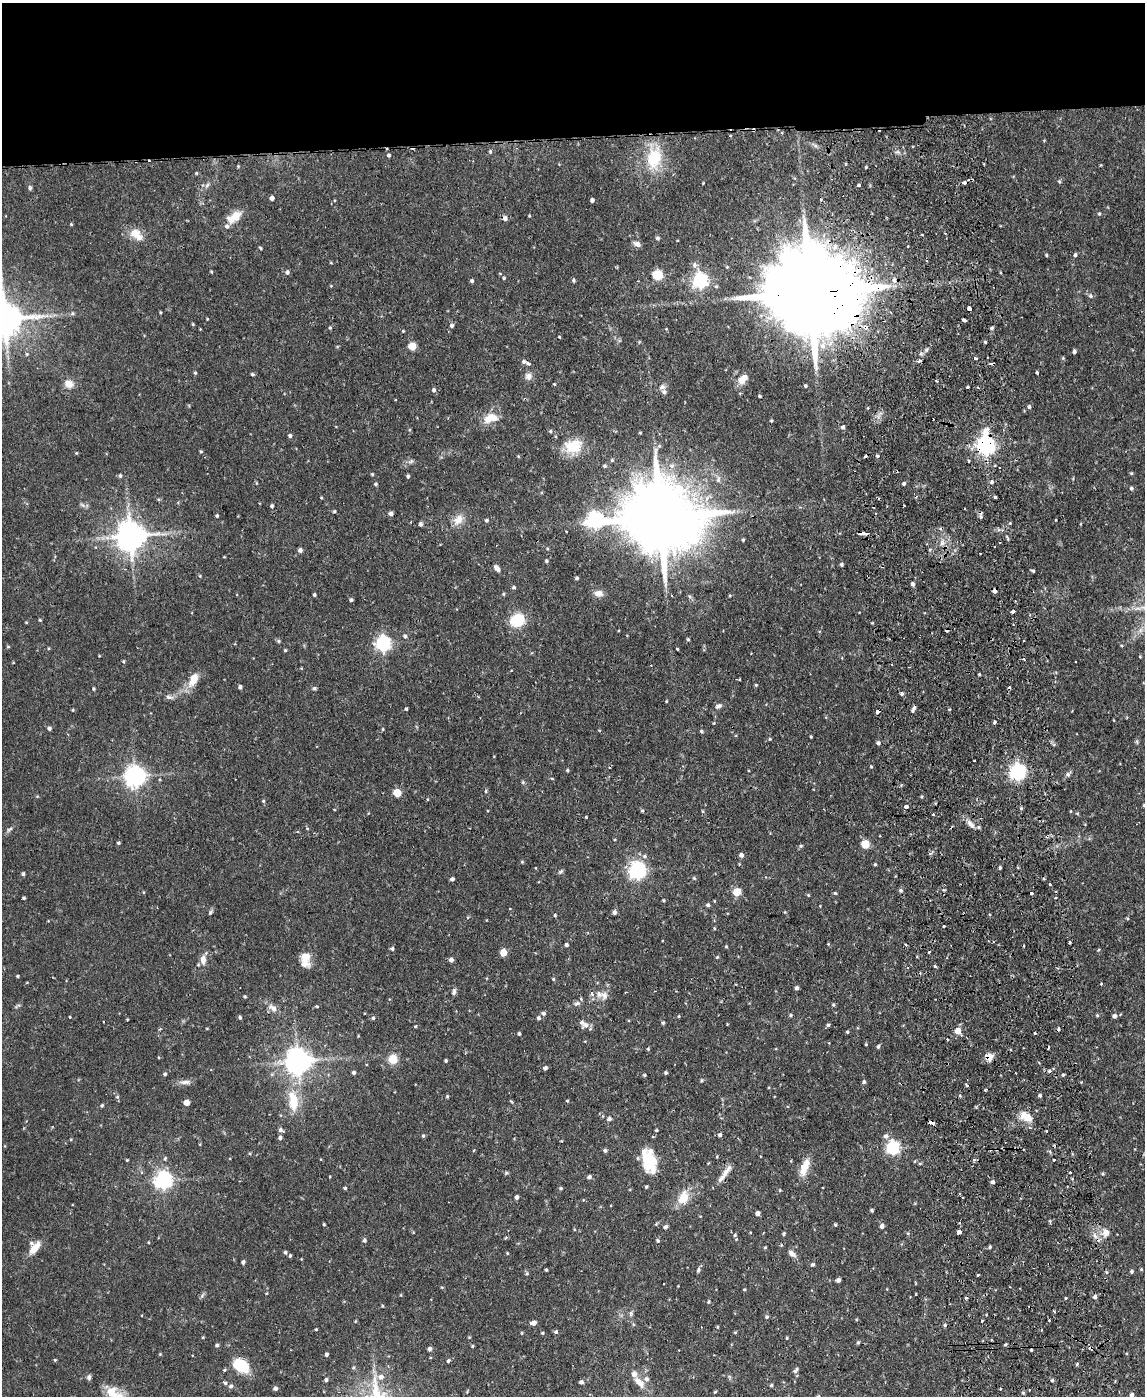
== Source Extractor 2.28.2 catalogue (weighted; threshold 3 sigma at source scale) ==
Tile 2 of 4 x 3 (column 2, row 1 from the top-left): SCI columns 1200-2342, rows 3035-4428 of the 4686 x 4567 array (HDU 1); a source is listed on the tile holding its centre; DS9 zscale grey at full resolution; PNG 1147 x 1398 px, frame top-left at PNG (2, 3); no overlay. Shown black and unused: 10% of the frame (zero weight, under 2 of 3 exposures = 3% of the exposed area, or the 3 px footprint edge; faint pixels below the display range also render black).
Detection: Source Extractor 2.28.2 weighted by HDU 2 'WHT'; one run over the whole footprint, this tile lists its part. Background 0.0867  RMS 0.0062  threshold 0.0277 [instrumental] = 3 sigma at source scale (4.5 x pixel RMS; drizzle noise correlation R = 1.50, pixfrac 1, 0.05/0.05 arcsec/px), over >= 5 px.
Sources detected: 435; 26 cosmic-ray / hot-pixel residue — not listed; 11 inside a brighter listed object's ellipse — not listed separately; the other 398 listed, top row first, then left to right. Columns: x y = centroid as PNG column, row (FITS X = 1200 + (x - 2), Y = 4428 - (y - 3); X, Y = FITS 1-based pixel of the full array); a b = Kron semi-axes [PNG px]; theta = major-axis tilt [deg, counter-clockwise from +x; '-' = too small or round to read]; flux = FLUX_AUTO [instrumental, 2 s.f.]
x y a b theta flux
490 151 5 4 - 0.91
389 155 4 4 - 1.3
654 158 35 20 86 26
238 166 4 4 - 0.54
866 167 3 3 - 0.63
196 173 5 3 - 0.53
965 182 5 3 - 5.2
1059 182 5 4 - 0.86
207 185 7 4 46 1.4
859 185 3 3 - 3.3
30 188 5 5 - 1.3
272 198 4 4 - 2.2
592 200 4 4 - 1.7
1099 214 5 4 - 0.77
529 216 4 3 - 0.52
234 217 19 10 35 9.5
505 218 6 5 - 2.4
71 224 4 3 - 0.61
136 234 19 11 -40 8.9
922 235 3 3 - 2.4
657 238 5 4 - 1.3
637 244 9 5 -25 2.8
260 248 4 3 - 0.66
1046 255 4 3 - 0.71
1075 255 4 4 - 1.1
331 263 5 3 - 0.51
694 265 7 6 - 2.1
211 272 4 3 - 0.63
287 272 6 5 - 1.5
657 275 5 5 - 40
504 278 4 4 - 0.69
574 280 5 4 - 0.95
700 280 6 6 - 180
472 281 4 4 - 1.2
810 293 42 19 2 17000
1090 296 6 6 - 1.5
969 308 3 3 - 27
160 312 4 3 - 0.56
72 313 6 5 - 1
5 319 11 10 - 1500
207 319 3 3 - 0.47
964 320 4 3 - 3.2
193 324 4 3 - 0.7
452 325 5 5 - 1.4
865 327 7 7 - 3.5
330 328 4 4 - 0.67
992 328 5 4 - 1.2
403 331 4 3 - 0.53
559 337 3 3 - 0.64
985 342 4 4 - 0.73
823 345 16 7 84 6
412 346 5 5 - 19
1074 351 4 4 - 1.3
27 354 5 4 - 0.72
975 358 4 3 - 3.2
1063 358 5 5 - 0.64
524 361 5 5 - 1.4
919 361 4 3 - 1.9
528 363 5 3 - 1.8
1037 372 3 3 - 0.91
195 373 5 4 - 0.75
252 374 4 3 - 0.93
528 376 9 9 - 3
743 379 13 7 44 5.7
69 384 11 9 -13 5.3
554 384 4 3 - 0.54
805 386 3 3 - 0.95
662 387 8 6 18 2.2
968 387 3 3 - 1.3
978 387 3 3 - 0.67
434 390 5 5 - 1.5
760 396 3 3 - 0.82
1029 407 5 5 - 1.2
491 418 19 10 14 9
771 421 4 3 - 0.67
843 427 5 4 - 1.6
409 430 5 3 - 0.6
550 431 5 4 - 0.96
640 433 3 3 - 0.53
290 436 4 4 - 1.4
986 445 8 6 -86 290
573 446 22 17 12 17
201 451 4 4 - 0.67
76 453 4 4 - 0.6
518 456 4 4 - 0.59
877 456 4 3 - 0.99
612 460 5 5 - 0.85
411 461 8 5 29 1.5
968 461 3 3 - 1.1
604 466 4 4 - 1
1131 473 4 4 - 0.7
120 476 5 4 - 0.97
408 476 4 4 - 0.95
992 482 5 5 - 1.3
375 484 5 4 - 0.84
904 484 4 4 - 1.1
1131 488 5 5 - 1.1
995 497 4 3 - 0.81
321 498 4 3 - 0.45
83 505 10 3 -40 1.1
272 506 5 4 - 1
334 511 4 3 - 0.83
391 513 5 4 - 2.1
217 515 4 4 - 0.92
661 517 27 17 0 8500
458 519 14 13 - 6.2
486 520 5 4 - 1
594 520 7 6 - 210
420 524 4 4 - 1.5
864 533 6 3 -4 19
130 536 9 9 - 1000
743 540 4 3 - 0.74
942 543 6 5 - 1.7
300 550 5 5 - 2
546 561 4 4 - 0.93
841 564 4 4 - 1.2
497 568 9 5 -55 2.6
1033 571 4 3 - 0.86
577 578 4 4 - 1
912 584 4 4 - 1.7
514 587 5 5 - 0.95
995 591 5 4 - 1.7
599 593 10 8 -3 4
503 594 4 4 - 0.69
314 595 4 3 - 0.9
351 600 4 4 - 1.1
1012 612 5 3 - 1.3
40 620 4 3 - 0.63
517 620 9 6 33 96
1140 630 7 5 89 1.8
405 636 6 5 - 1.4
688 639 4 3 - 0.87
279 641 6 4 90 0.77
1024 641 2 2 - 0.53
383 644 6 6 - 150
8 647 5 3 - 0.57
677 649 3 3 - 1.2
285 650 4 4 - 0.64
1140 657 4 3 - 0.49
1023 659 3 3 - 4.9
123 661 5 4 - 0.74
13 663 4 2 - 0.38
979 674 4 3 - 0.59
193 679 19 9 64 9
756 685 4 3 - 0.68
240 687 4 3 - 1.3
314 688 6 5 - 0.96
94 689 4 4 - 0.72
902 694 4 4 - 1.1
169 697 12 5 -13 2.1
666 701 3 3 - 0.49
718 706 9 6 22 1.9
914 708 7 4 60 1.7
406 709 3 3 - 0.91
73 710 4 3 - 0.59
878 712 4 3 - 3.2
994 722 4 3 - 1.4
714 723 4 4 - 0.54
49 728 5 4 - 1.5
383 729 5 3 - 0.55
702 731 5 4 - 0.86
811 737 3 2 - 0.52
770 739 4 4 - 0.56
1137 742 6 4 -72 0.83
878 743 5 4 - 1.3
871 767 4 4 - 0.6
567 770 4 4 - 0.8
1017 772 6 6 - 200
1068 774 10 5 44 1.7
135 776 7 7 - 410
552 778 5 3 - 0.5
523 782 6 4 72 0.69
486 791 5 3 - 0.67
397 793 5 5 - 20
263 801 5 4 - 0.74
906 807 4 3 - 6.6
1021 808 4 4 - 0.86
642 811 4 4 - 0.76
703 811 5 3 - 0.57
1071 811 4 3 - 0.45
1077 813 5 3 - 0.6
933 814 3 2 - 0.81
586 817 3 2 - 0.53
970 824 16 6 -45 3.6
9 829 10 4 35 1.4
118 843 4 3 - 0.87
865 844 5 5 - 24
801 846 5 4 - 0.88
930 853 5 5 - 1
741 855 5 5 - 2
644 856 7 5 -14 1.5
522 862 4 4 - 0.64
875 864 4 3 - 0.73
1000 868 4 3 - 0.89
637 870 6 6 - 240
561 871 7 4 40 1.1
23 874 4 4 - 1.2
694 878 5 4 - 0.71
452 879 4 4 - 1.3
1050 884 3 3 - 2.9
900 890 5 5 - 1.2
737 892 5 5 - 18
835 893 4 4 - 0.81
1031 893 3 3 - 4.5
808 895 4 4 - 0.59
1056 897 3 3 - 1.5
24 898 3 3 - 0.84
663 900 3 3 - 0.7
708 905 5 4 - 1.1
510 908 3 2 - 0.47
210 912 7 4 54 1.1
614 912 5 4 - 1.7
555 915 5 4 - 0.74
944 926 3 3 - 1.1
714 928 4 3 - 0.55
828 944 4 4 - 0.5
566 945 4 4 - 1.3
726 946 4 4 - 0.64
392 949 5 5 - 1
1098 950 4 3 - 0.57
503 952 5 5 - 12
929 952 3 3 - 0.77
717 957 4 4 - 0.63
203 960 11 7 -88 4.5
305 960 18 10 -86 7.8
451 960 5 4 - 2.3
935 966 3 3 - 2.6
17 976 3 3 - 0.68
553 979 4 3 - 0.7
1101 984 4 2 - 0.43
797 988 4 4 - 1.6
454 992 9 5 75 1.5
592 994 4 4 - 2.4
604 995 10 9 - 3.5
245 996 4 3 - 0.72
577 1003 9 5 11 1.9
833 1005 5 4 - 0.8
317 1006 4 3 - 0.79
273 1008 15 7 -40 3.9
543 1013 5 4 - 1.7
791 1015 4 4 - 0.95
1097 1015 4 4 - 0.65
679 1016 4 3 - 0.59
1114 1016 4 4 - 1.8
70 1017 3 2 - 0.7
240 1017 4 4 - 1.1
373 1018 5 4 - 1
538 1018 5 4 - 1.2
663 1023 4 4 - 0.88
727 1024 3 3 - 0.43
586 1025 11 8 15 3.3
828 1025 5 4 - 1
415 1026 4 3 - 0.61
207 1028 4 3 - 0.48
958 1031 6 5 - 6.9
847 1032 4 3 - 0.8
519 1034 4 3 - 0.94
947 1039 3 2 - 0.63
866 1044 3 3 - 0.56
878 1047 5 4 - 1
1049 1047 3 2 - 0.69
648 1049 4 4 - 0.65
989 1057 8 8 - 5.3
393 1059 10 9 - 8.2
298 1061 8 8 - 710
446 1061 3 3 - 0.88
545 1068 4 4 - 1.5
354 1072 5 4 - 1.2
666 1073 4 4 - 0.93
165 1074 4 4 - 0.98
644 1075 4 3 - 0.71
1063 1075 4 3 - 0.76
185 1082 16 6 0 3
864 1082 4 4 - 1.1
966 1085 3 3 - 1.4
1040 1095 4 4 - 1
447 1096 4 4 - 0.69
960 1096 4 3 - 0.57
117 1097 6 5 - 1
567 1101 4 3 - 0.5
186 1102 4 4 - 7
294 1102 23 12 -89 16
102 1105 5 4 - 0.8
976 1107 4 4 - 0.55
1026 1116 16 9 -33 9.1
609 1119 6 5 - 1.7
932 1123 5 3 - 5.2
280 1130 6 5 - 1.6
656 1130 4 3 - 0.71
1046 1131 2 2 - 0.65
720 1135 5 5 - 1.2
423 1136 4 4 - 0.89
653 1136 5 3 - 0.76
886 1136 7 7 - 2.1
280 1138 4 4 - 1.6
200 1144 4 3 - 0.49
892 1148 6 6 - 120
605 1150 5 4 - 1.3
165 1158 6 4 64 0.97
127 1160 3 3 - 0.54
973 1160 4 4 - 1.1
647 1163 25 18 -75 17
920 1164 5 3 - 0.64
805 1167 23 9 68 8.7
725 1172 24 6 53 5.3
506 1173 5 4 - 0.83
1070 1173 3 3 - 1.4
1103 1174 4 4 - 0.68
589 1177 4 4 - 1.6
163 1180 6 6 - 250
993 1182 5 5 - 1.3
345 1188 4 4 - 0.71
561 1188 5 4 - 0.82
780 1190 4 3 - 0.48
516 1197 4 3 - 1.7
683 1198 16 12 67 11
872 1210 3 3 - 0.98
758 1213 4 4 - 3
1050 1221 5 3 - 0.66
324 1224 3 3 - 0.55
835 1225 4 3 - 0.73
882 1226 5 4 - 2.5
665 1227 5 5 - 1.7
959 1232 4 3 - 14
908 1233 5 4 - 0.72
1106 1233 10 9 - 4.4
784 1234 4 3 - 1
735 1235 6 5 - 1
1095 1236 10 5 -54 2.5
364 1240 6 5 - 1.3
658 1240 5 5 - 1
765 1247 4 4 - 0.62
990 1247 4 3 - 0.99
34 1248 16 7 51 7.9
285 1252 5 4 - 1
507 1253 4 3 - 0.49
792 1253 12 6 -38 2.6
290 1255 4 3 - 0.89
243 1262 4 4 - 1.4
812 1264 5 4 - 0.86
546 1270 3 2 - 0.65
698 1270 7 5 70 1.3
1106 1272 5 3 - 0.64
1132 1272 4 4 - 0.9
527 1274 5 3 - 0.74
978 1275 3 3 - 1.2
838 1280 4 4 - 1.8
744 1289 4 3 - 0.59
267 1293 4 3 - 0.5
401 1295 4 3 - 0.44
1095 1297 5 5 - 1.5
1065 1298 3 3 - 1.1
708 1302 5 4 - 0.8
382 1306 4 3 - 0.48
1054 1311 4 2 - 0.52
631 1314 8 4 82 1.3
767 1317 5 5 - 1
355 1321 4 3 - 0.53
982 1321 3 3 - 1.4
533 1323 5 4 - 3.1
945 1325 4 4 - 0.88
717 1327 3 3 - 0.64
316 1329 3 3 - 0.59
556 1332 5 5 - 1.1
735 1332 5 3 - 0.52
522 1333 4 3 - 0.56
542 1333 4 3 - 0.66
787 1338 4 3 - 0.61
858 1342 5 3 - 0.91
217 1345 4 4 - 1.2
1005 1345 4 4 - 0.73
472 1346 4 3 - 0.66
430 1349 5 4 - 1.8
1031 1350 4 3 - 0.66
160 1354 4 4 - 0.5
326 1354 4 4 - 1
55 1360 4 3 - 0.57
448 1361 5 4 - 1
1077 1364 4 3 - 0.71
241 1365 18 12 -33 20
353 1368 5 3 - 0.68
224 1370 5 4 - 0.77
796 1370 8 5 52 1.4
89 1377 6 5 - 1.5
381 1377 8 7 - 3.2
326 1380 4 4 - 1.3
1052 1380 4 3 - 0.87
581 1382 4 4 - 1.6
639 1382 20 9 -46 5.8
225 1383 6 4 -29 1
771 1385 4 4 - 0.94
231 1386 6 6 - 1.6
275 1388 5 4 - 1.8
1000 1389 2 2 - 0.69
111 1392 15 15 - 9.3
715 1392 4 3 - 0.65
1023 1393 4 4 - 0.91
1132 1395 5 5 - 1.8
Overlapping masked pixels (flux is a lower limit): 11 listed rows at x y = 965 182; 810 293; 865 327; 986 445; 864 533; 130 536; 995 591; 878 712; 989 1057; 932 1123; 725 1172
Isophote crosses this tile's border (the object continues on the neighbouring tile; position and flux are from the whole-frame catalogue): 2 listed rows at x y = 5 319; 1132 1395